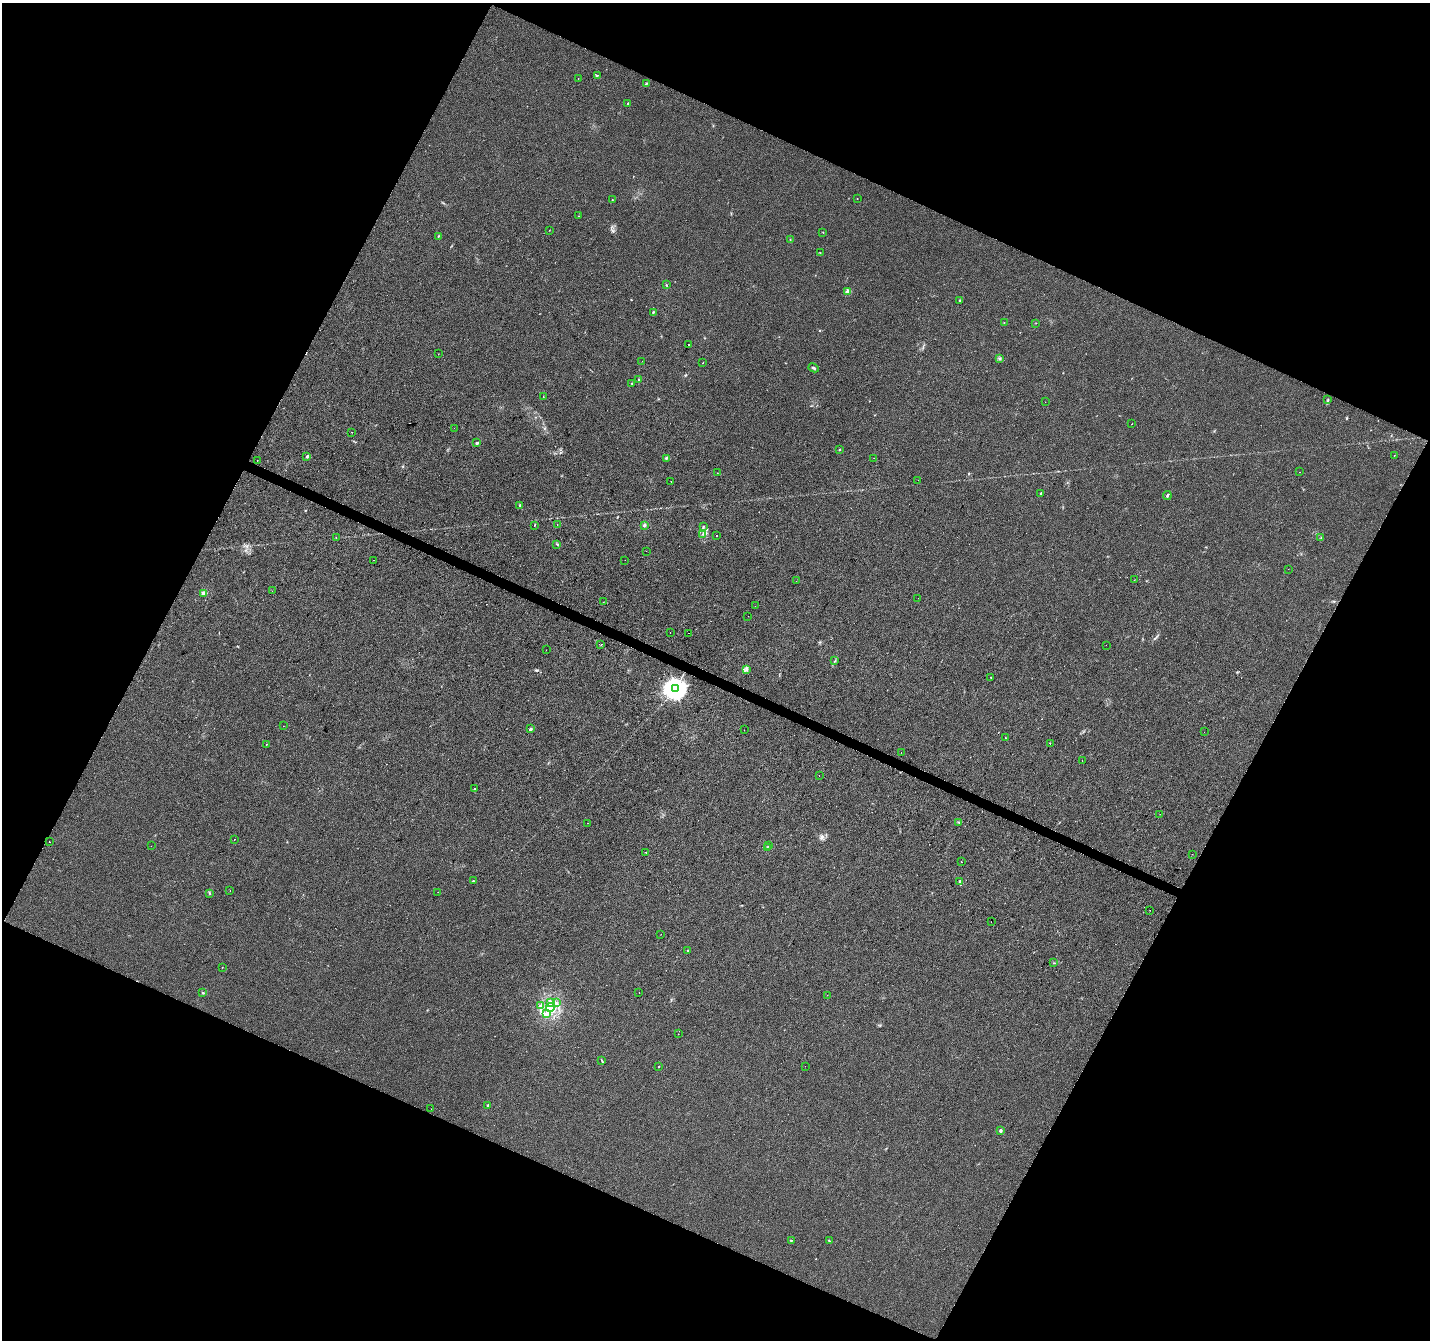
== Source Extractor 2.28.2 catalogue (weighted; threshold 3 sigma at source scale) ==
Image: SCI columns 6-5714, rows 269-5619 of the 5714 x 5821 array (HDU 1 of 3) = the unmasked area's bounding box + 8 px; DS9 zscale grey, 4 x 4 block average (1 PNG px = mean of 4 x 4 image px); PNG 1432 x 1342 px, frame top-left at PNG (2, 3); each listed source drawn as its Kron ellipse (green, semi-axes under 4 px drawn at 4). Shown black and unused: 45% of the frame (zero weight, under 2 of 3 exposures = <1% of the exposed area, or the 3 px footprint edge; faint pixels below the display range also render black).
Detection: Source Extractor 2.28.2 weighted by HDU 2 'WHT'. Background 0.00932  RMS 0.0047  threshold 0.0211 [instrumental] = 3 sigma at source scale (4.5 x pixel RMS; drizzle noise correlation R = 1.50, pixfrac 1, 0.0396/0.0396 arcsec/px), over >= 5 px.
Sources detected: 138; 11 cosmic-ray / hot-pixel residue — neither listed nor drawn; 1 coinciding with a brighter row at this scale — not listed separately; the other 126 listed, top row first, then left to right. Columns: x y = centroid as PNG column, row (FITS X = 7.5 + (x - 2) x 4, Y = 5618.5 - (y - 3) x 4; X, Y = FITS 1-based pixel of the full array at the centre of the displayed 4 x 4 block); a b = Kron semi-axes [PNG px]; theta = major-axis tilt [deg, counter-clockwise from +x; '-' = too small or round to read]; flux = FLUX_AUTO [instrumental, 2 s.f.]
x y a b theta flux
598 75 2 2 - 0.66
578 78 2 2 - 0.51
646 83 2 2 - 2
628 104 3 2 - 3.2
857 199 2 2 - 3.4
612 200 2 2 - 1.6
578 216 2 2 - 2.2
549 230 2 2 - 0.76
823 232 2 2 - 0.97
438 236 3 2 - 1.9
790 239 2 2 - 1.1
820 253 2 2 - 1.5
666 285 2 2 - 0.98
847 292 3 3 - 9.7
959 300 2 2 - 1.3
653 312 3 2 - 2.1
1004 323 2 2 - 1.4
1036 323 2 2 - 0.85
689 344 2 2 - 9.7
438 354 2 2 - 0.78
1000 358 3 2 - 2.8
642 361 2 2 - 0.6
703 363 2 2 - 1.1
814 368 5 3 - 4.8
639 380 3 2 - 1.2
632 383 2 2 - 1.4
543 397 2 2 - 3.3
1328 400 3 2 - 2.2
1045 402 2 2 - 0.34
1132 424 2 2 - 0.79
454 428 2 2 - 1.6
352 432 2 2 - 3.9
477 443 3 2 - 4.4
839 450 2 2 - 2
1394 455 2 2 - 0.81
307 456 2 2 - 6.6
666 458 3 2 - 3.7
874 458 2 2 - 1.2
257 461 2 2 - 1
1299 472 2 2 - 0.65
717 473 2 2 - 0.55
918 480 2 2 - 0.87
671 481 2 2 - 0.43
1041 493 3 2 - 2.4
1167 495 4 2 - 3.6
519 505 3 2 - 1.6
557 524 2 2 - 1.1
535 525 2 2 - 1.7
644 525 3 2 - 2.9
703 526 3 2 - 2.2
703 534 2 2 - 0.96
716 536 2 2 - 0.99
336 538 2 2 - 0.82
1321 538 2 2 - 1.6
557 544 2 2 - 1.6
646 551 2 2 - 0.71
374 560 2 2 - 0.49
625 560 2 2 - 0.4
1288 569 2 2 - 3.6
1134 580 2 2 - 0.48
796 581 2 2 - 0.39
272 591 2 2 - 0.8
204 593 2 2 - 55
918 598 2 2 - 0.48
603 602 2 2 - 0.49
755 606 2 2 - 1.5
748 616 2 2 - 1.6
670 632 2 2 - 0.55
689 633 2 2 - 0.55
601 644 2 2 - 1.7
1106 645 2 2 - 0.79
546 650 2 2 - 1.4
835 661 3 2 - 2.3
746 669 3 2 - 3
991 677 2 2 - 1.2
675 689 4 3 - 1800
283 726 2 2 - 0.72
530 729 2 2 - 7.7
744 730 2 2 - 0.54
1204 732 2 2 - 0.32
1005 738 2 2 - 2.2
1050 743 2 2 - 5.5
266 744 2 2 - 1.1
901 753 2 2 - 2.9
1082 761 2 2 - 1.6
819 775 2 2 - 0.92
475 789 3 2 - 2.1
1160 814 2 2 - 1.5
959 822 3 2 - 1.3
588 823 2 2 - 1.1
234 839 2 2 - 1.5
49 842 2 2 - 1
151 846 2 2 - 1.1
769 846 2 2 - 1
767 847 2 2 - 1.9
645 852 2 2 - 0.78
1192 854 2 2 - 0.48
961 862 2 2 - 2.5
473 881 3 2 - 1.9
960 882 3 3 - 4.4
230 891 2 2 - 3.3
438 892 2 2 - 0.56
209 893 3 2 - 2
1150 910 2 2 - 0.85
991 922 2 2 - 0.89
661 934 2 2 - 0.47
688 950 2 2 - 1.3
1054 963 2 2 - 0.82
222 967 2 2 - 0.83
203 993 3 2 - 2.2
639 993 2 2 - 0.75
827 995 2 2 - 0.94
551 1002 3 2 - 3.3
556 1003 3 2 - 4.1
540 1006 2 2 - 2.6
550 1008 4 3 - 8.1
547 1013 3 2 - 3.2
678 1034 2 2 - 0.88
602 1060 2 2 - 1.1
659 1066 2 2 - 2.6
805 1066 2 2 - 0.81
488 1105 2 2 - 7.2
431 1109 2 2 - 0.65
1000 1130 2 2 - 15
791 1240 2 2 - 1.2
829 1241 3 2 - 1.9
Diffuse or blended objects may show on this block-average render without a row.